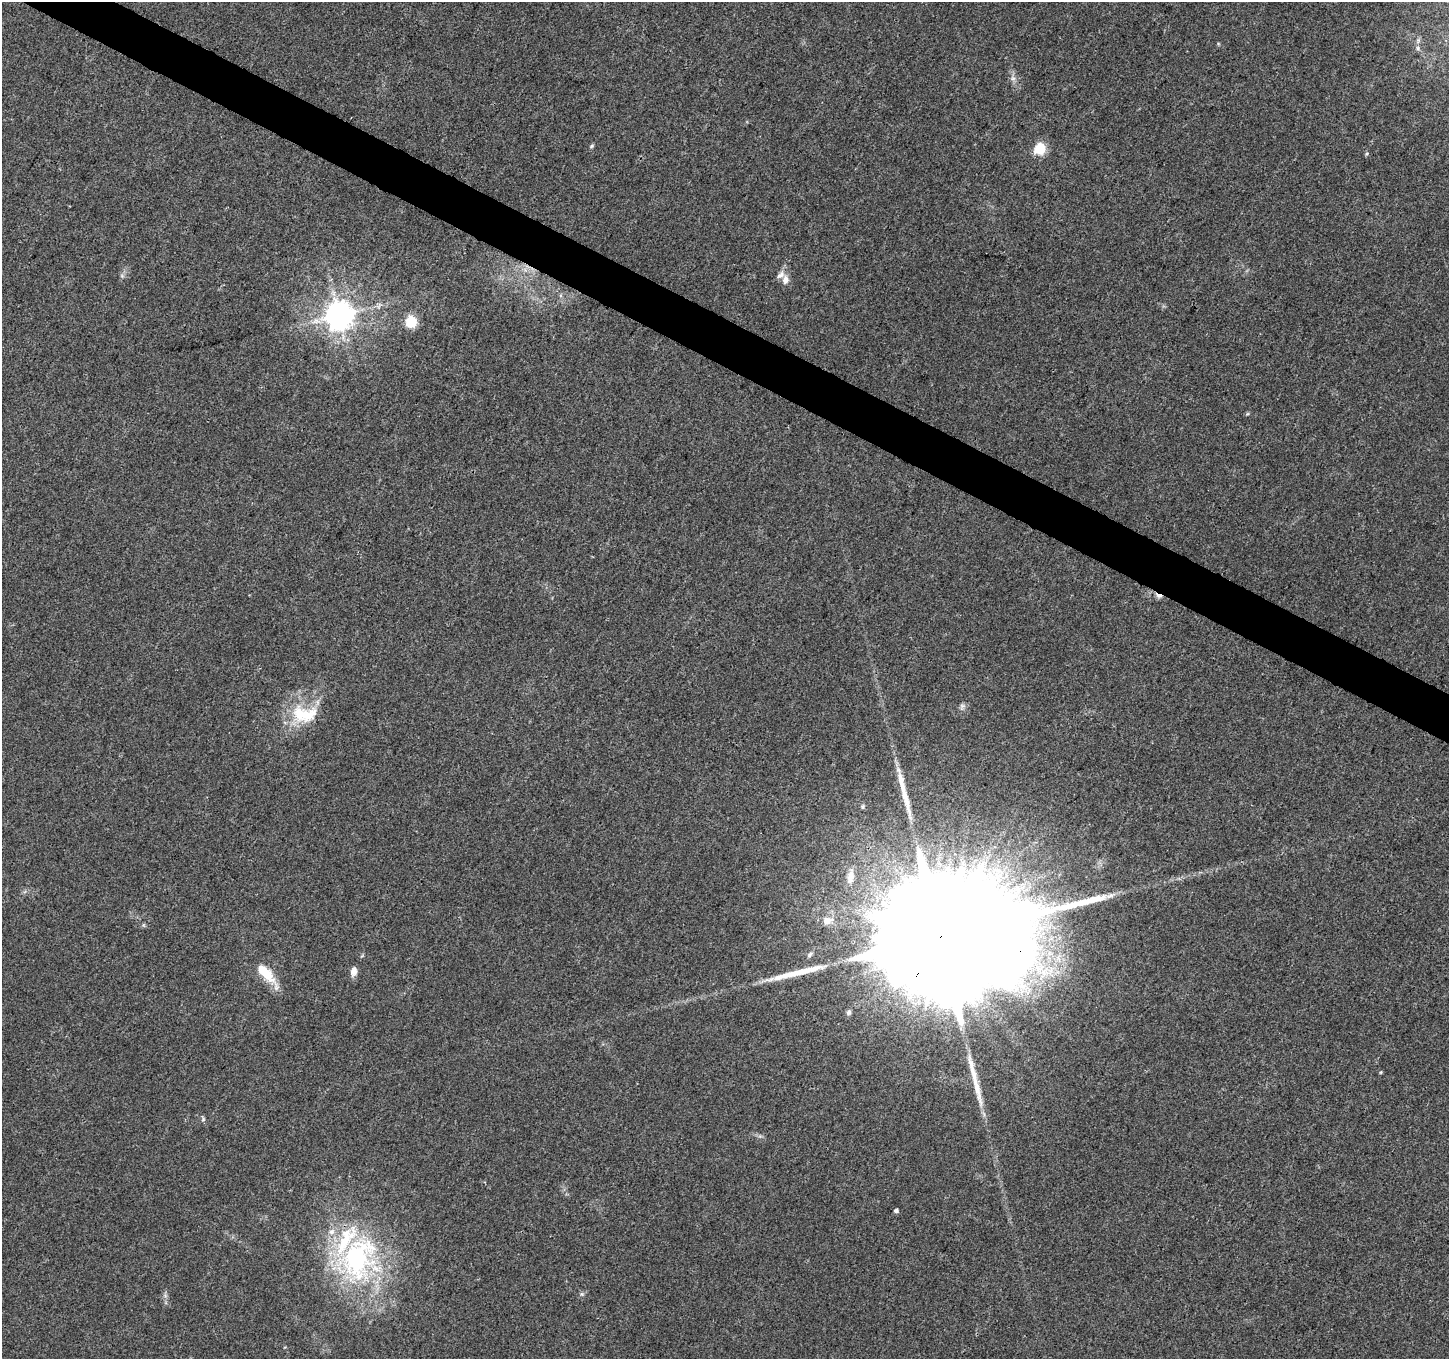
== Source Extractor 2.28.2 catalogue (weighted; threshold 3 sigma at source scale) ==
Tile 11 of 4 x 4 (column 3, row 3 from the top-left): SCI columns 2897-4343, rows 1555-2911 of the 5799 x 5887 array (HDU 1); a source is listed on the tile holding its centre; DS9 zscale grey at full resolution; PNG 1451 x 1361 px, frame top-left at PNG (2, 2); no overlay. Shown black and unused: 3% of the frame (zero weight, under 3 of 4 exposures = <1% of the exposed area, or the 3 px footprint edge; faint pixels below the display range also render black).
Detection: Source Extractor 2.28.2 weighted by HDU 2 'WHT'; one run over the whole footprint, this tile lists its part. Background 0.0214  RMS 0.0028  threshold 0.0128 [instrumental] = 3 sigma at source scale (4.5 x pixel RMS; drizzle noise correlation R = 1.50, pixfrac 1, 0.0396/0.0396 arcsec/px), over >= 5 px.
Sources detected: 28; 3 long thin detections or spike segments (spike, bleed or trail) — not listed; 4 inside a brighter listed object's ellipse — not listed separately; the other 21 listed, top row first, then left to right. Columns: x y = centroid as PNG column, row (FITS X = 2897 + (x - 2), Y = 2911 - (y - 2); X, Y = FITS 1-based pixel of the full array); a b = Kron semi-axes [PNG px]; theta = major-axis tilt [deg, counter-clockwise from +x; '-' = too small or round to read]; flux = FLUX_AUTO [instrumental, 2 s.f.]
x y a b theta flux
1418 48 6 4 -89 0.5
1013 78 7 6 - 0.92
592 146 6 4 29 0.43
1040 148 6 6 - 26
785 280 10 8 83 1.9
339 316 8 8 - 450
411 322 6 6 - 27
1159 596 9 5 -17 1.2
962 706 8 6 -7 0.8
301 714 30 25 -12 12
850 876 20 8 78 2.4
827 921 11 9 9 2.3
143 925 6 4 -71 0.35
940 938 60 29 56 36000
354 971 11 7 82 1.8
265 973 27 9 -48 9.7
849 1012 6 5 - 0.81
203 1119 6 4 58 0.43
896 1211 5 4 - 0.66
357 1258 58 43 69 57
582 1294 6 5 - 0.47
Overlapping masked pixels (flux is a lower limit): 2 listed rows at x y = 1159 596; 940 938